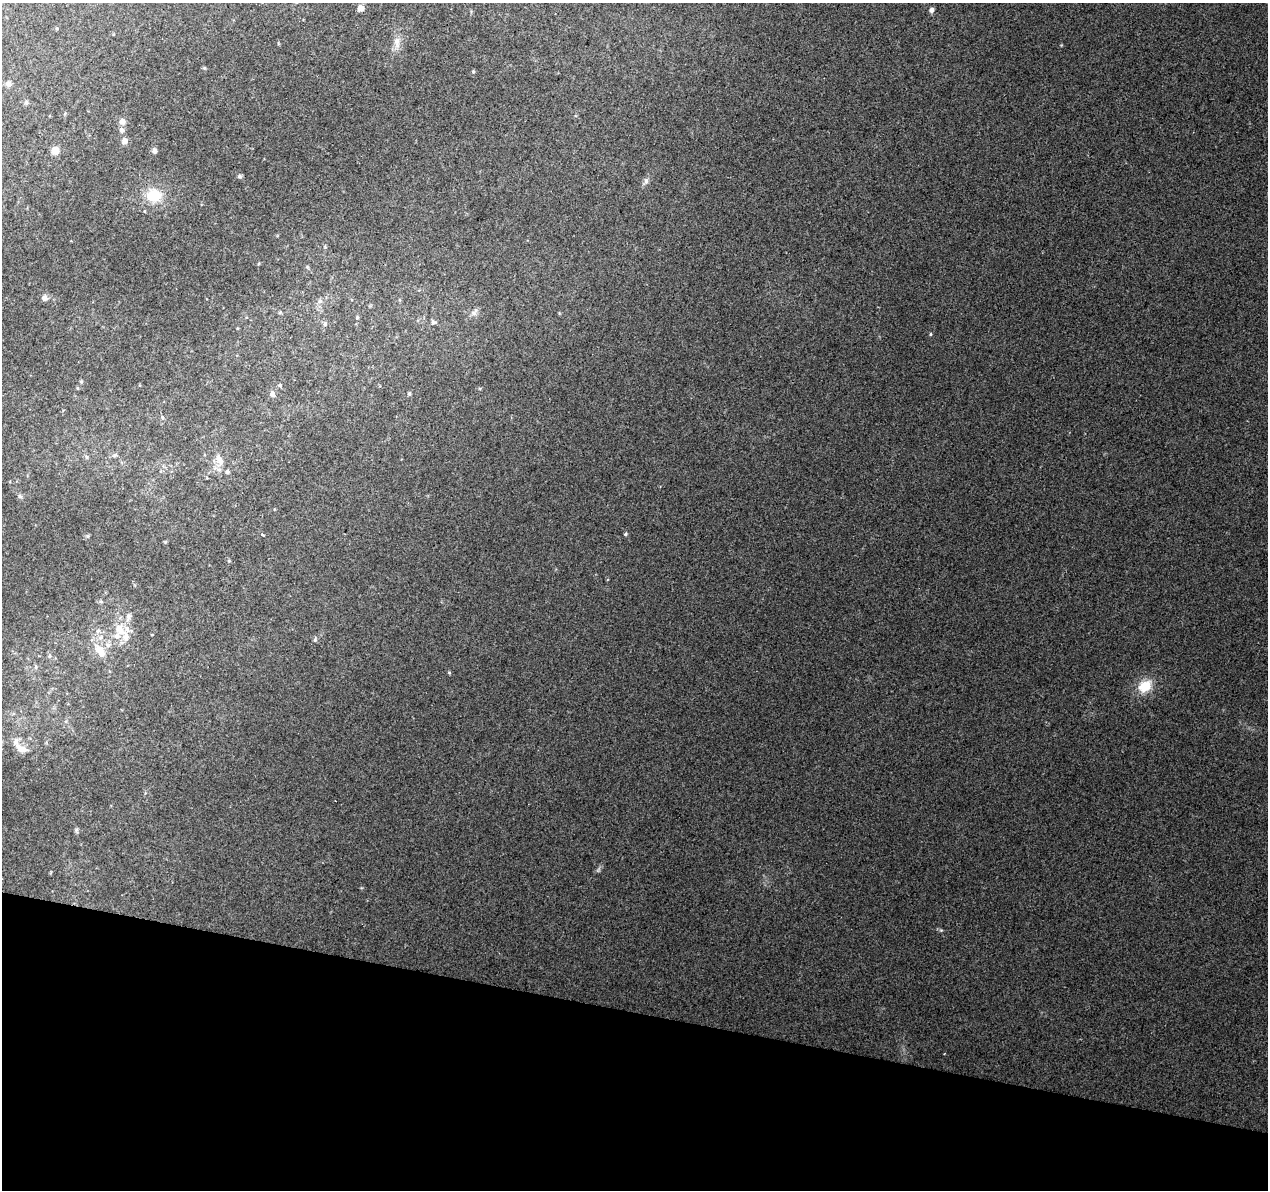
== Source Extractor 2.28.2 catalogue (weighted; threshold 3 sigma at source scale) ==
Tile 15 of 4 x 4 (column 3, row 4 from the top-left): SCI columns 2531-3796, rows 224-1411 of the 5069 x 5260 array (HDU 1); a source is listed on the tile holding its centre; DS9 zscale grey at full resolution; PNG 1270 x 1192 px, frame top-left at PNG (2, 3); no overlay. Shown black and unused: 15% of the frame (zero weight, under 2 of 3 exposures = <1% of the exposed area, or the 3 px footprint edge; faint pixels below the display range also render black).
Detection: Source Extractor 2.28.2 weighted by HDU 2 'WHT'; one run over the whole footprint, this tile lists its part. Background 0.0393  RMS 0.0069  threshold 0.0313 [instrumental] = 3 sigma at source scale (4.5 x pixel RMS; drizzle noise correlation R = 1.50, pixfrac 1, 0.0396/0.0396 arcsec/px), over >= 5 px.
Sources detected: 54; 8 inside a brighter listed object's ellipse — not listed separately; the other 46 listed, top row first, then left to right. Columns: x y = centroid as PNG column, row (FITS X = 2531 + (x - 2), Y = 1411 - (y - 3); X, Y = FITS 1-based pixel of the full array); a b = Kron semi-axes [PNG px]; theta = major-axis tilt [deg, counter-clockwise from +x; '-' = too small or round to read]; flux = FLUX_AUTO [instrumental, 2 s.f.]
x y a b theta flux
360 8 6 5 - 5.2
931 10 6 5 - 2.3
397 42 15 8 -83 5.1
204 68 4 4 - 0.75
473 72 5 4 - 0.89
8 84 6 6 - 3.1
26 102 7 5 90 1.4
122 121 7 7 - 3.5
121 130 7 6 - 2.4
125 141 7 6 - 3.9
55 150 7 7 - 6.6
154 151 6 6 - 2.4
239 176 6 5 - 1.2
646 181 7 6 - 2
154 195 19 17 -9 20
45 298 6 6 - 3.1
320 301 6 6 - 1.8
280 312 5 4 - 0.82
474 313 11 7 52 3.1
357 317 4 4 - 0.87
433 322 7 6 - 1.5
325 324 6 5 - 1.4
930 334 4 3 - 0.74
81 381 5 4 - 0.9
280 385 5 4 - 0.97
77 388 5 3 - 0.65
409 393 5 4 - 1.2
272 394 7 6 - 2.2
162 417 5 4 - 0.95
114 455 9 5 36 1.6
86 457 6 4 -88 1.1
220 460 16 8 -69 6.3
20 496 7 5 -24 1.5
625 534 5 4 - 1
263 535 3 3 - 8.2
128 617 12 7 67 3.6
119 629 16 10 -52 9.5
98 631 7 5 41 1.9
152 635 4 3 - 0.46
315 640 7 5 71 1.2
100 651 20 11 -51 11
49 656 5 5 - 1.2
35 667 6 4 89 1.2
1145 686 16 12 37 16
22 749 16 8 -3 5.4
76 830 7 4 72 1.1
Unlisted compact peaks at least as high as the median listed source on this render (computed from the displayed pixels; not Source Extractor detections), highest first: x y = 449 672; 87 536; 229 561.